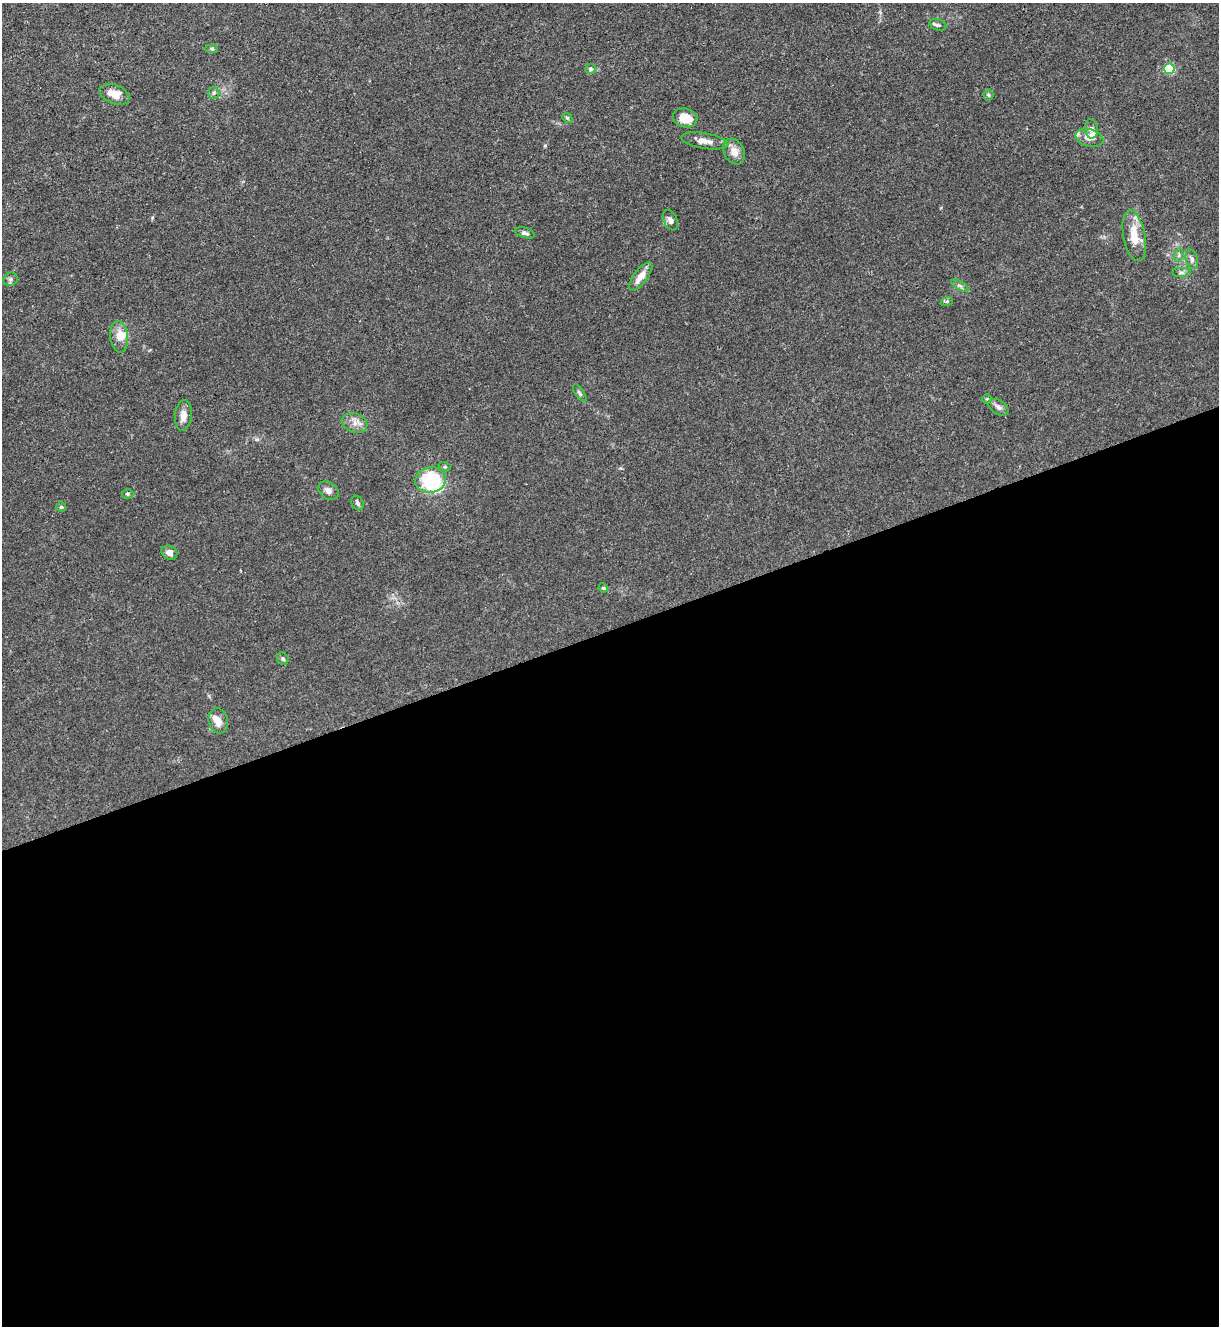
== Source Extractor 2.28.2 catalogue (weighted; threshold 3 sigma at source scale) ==
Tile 15 of 4 x 4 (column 3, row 4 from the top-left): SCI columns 2581-3797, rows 5-1328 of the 5287 x 5305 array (HDU 1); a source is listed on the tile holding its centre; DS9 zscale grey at full resolution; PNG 1221 x 1328 px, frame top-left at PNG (2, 3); each listed source drawn as its Kron ellipse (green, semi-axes under 4 px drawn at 4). Shown black and unused: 53% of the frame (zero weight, under 3 of 4 exposures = <1% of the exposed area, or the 3 px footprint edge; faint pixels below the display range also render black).
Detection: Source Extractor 2.28.2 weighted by HDU 2 'WHT'; one run over the whole footprint, this tile lists its part. Background 0.0279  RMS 0.0026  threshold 0.0119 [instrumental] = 3 sigma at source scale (4.5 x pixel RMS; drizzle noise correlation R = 1.50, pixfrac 1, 0.05/0.05 arcsec/px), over >= 5 px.
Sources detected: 44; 1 inside a brighter object's white glare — neither listed nor drawn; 4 inside a brighter listed object's ellipse — not listed separately; the other 39 listed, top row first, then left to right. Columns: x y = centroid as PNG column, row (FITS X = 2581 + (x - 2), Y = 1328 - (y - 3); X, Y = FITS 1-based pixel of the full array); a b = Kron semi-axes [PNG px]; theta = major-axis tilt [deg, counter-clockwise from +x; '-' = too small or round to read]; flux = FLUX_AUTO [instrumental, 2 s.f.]
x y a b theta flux
938 25 8 5 -16 0.57
212 49 6 4 -7 0.37
590 69 5 5 - 0.6
1169 69 5 5 - 19
214 93 6 5 - 0.48
114 94 16 9 -21 3.3
988 95 5 5 - 0.4
567 118 5 4 - 0.33
685 118 12 9 -12 4.2
1091 129 10 6 -80 1.3
1089 138 14 8 -15 2.4
705 141 24 7 -9 2.4
734 152 13 10 -61 2.6
670 220 11 6 -66 1.1
525 233 10 5 -15 0.68
1134 236 26 11 -79 5.9
1179 255 7 4 72 0.52
1192 259 10 6 -73 0.87
1181 272 9 4 0 0.68
641 276 17 7 52 2.8
10 279 7 6 - 0.66
960 286 10 4 -30 0.62
947 301 6 4 19 0.36
119 337 16 9 -84 2.6
580 393 10 4 -56 0.57
987 399 4 4 - 0.29
998 407 11 7 -32 1.1
183 416 15 8 84 2.1
355 423 13 9 -22 1.9
445 467 6 4 -19 0.36
430 480 16 12 8 14
328 490 11 8 -38 1.3
127 494 6 4 1 0.37
358 503 7 5 -64 0.67
61 507 5 5 - 0.36
169 553 8 6 -30 1.3
603 588 5 4 - 0.31
283 659 6 5 - 0.53
218 721 13 9 -74 2.3